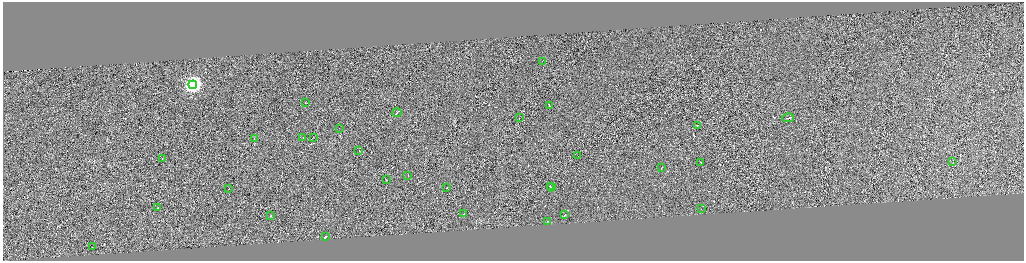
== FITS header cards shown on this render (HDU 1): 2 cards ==
NAXIS1  =                 4085
NAXIS2  =                 1034

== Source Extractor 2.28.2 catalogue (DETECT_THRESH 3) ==
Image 4085 x 1034 px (HDU 1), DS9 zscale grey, zoomed out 1/4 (1 PNG px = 4 x 4 image px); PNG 1026 x 263 px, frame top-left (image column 2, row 1034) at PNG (3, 2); each listed source drawn as its Kron ellipse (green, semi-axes under 4 px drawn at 4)
Background -0.653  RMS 4.1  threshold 12.4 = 3 sigma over >= 5 px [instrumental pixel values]
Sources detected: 692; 660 cannot appear on this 1/4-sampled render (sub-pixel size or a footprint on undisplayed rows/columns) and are neither listed nor drawn; the other 32 listed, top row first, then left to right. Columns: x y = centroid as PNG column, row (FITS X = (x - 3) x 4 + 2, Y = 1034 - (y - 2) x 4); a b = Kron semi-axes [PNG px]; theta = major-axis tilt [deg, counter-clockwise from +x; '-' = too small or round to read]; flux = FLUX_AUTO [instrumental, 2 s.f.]
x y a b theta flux
542 61 2 1 - 21000
193 85 4 4 - 680000
306 102 3 1 - 32000
549 105 3 1 - 67000
397 113 5 1 - 57000
520 118 2 1 - 15000
788 118 6 1 14 69000
697 125 2 1 - 16000
340 129 2 1 - 15000
314 137 2 1 - 10000
254 138 2 1 - 18000
303 138 2 1 - 16000
359 151 2 1 - 15000
578 155 2 1 - 9300
162 158 2 1 - 12000
953 162 2 1 - 13000
701 163 2 1 - 20000
661 167 2 1 - 39000
408 176 2 1 - 14000
387 180 2 1 - 15000
550 186 3 1 - 28000
552 187 4 1 - 46000
447 188 2 1 - 19000
229 189 2 1 - 36000
158 208 2 1 - 9200
702 209 2 1 - 8900
464 214 2 1 - 43000
565 215 2 1 - 16000
271 216 2 1 - 23000
548 221 2 1 - 21000
325 237 4 1 - 51000
93 246 2 1 - 26000
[660 sub-pixel or undisplayed-footprint detections neither listed nor drawn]